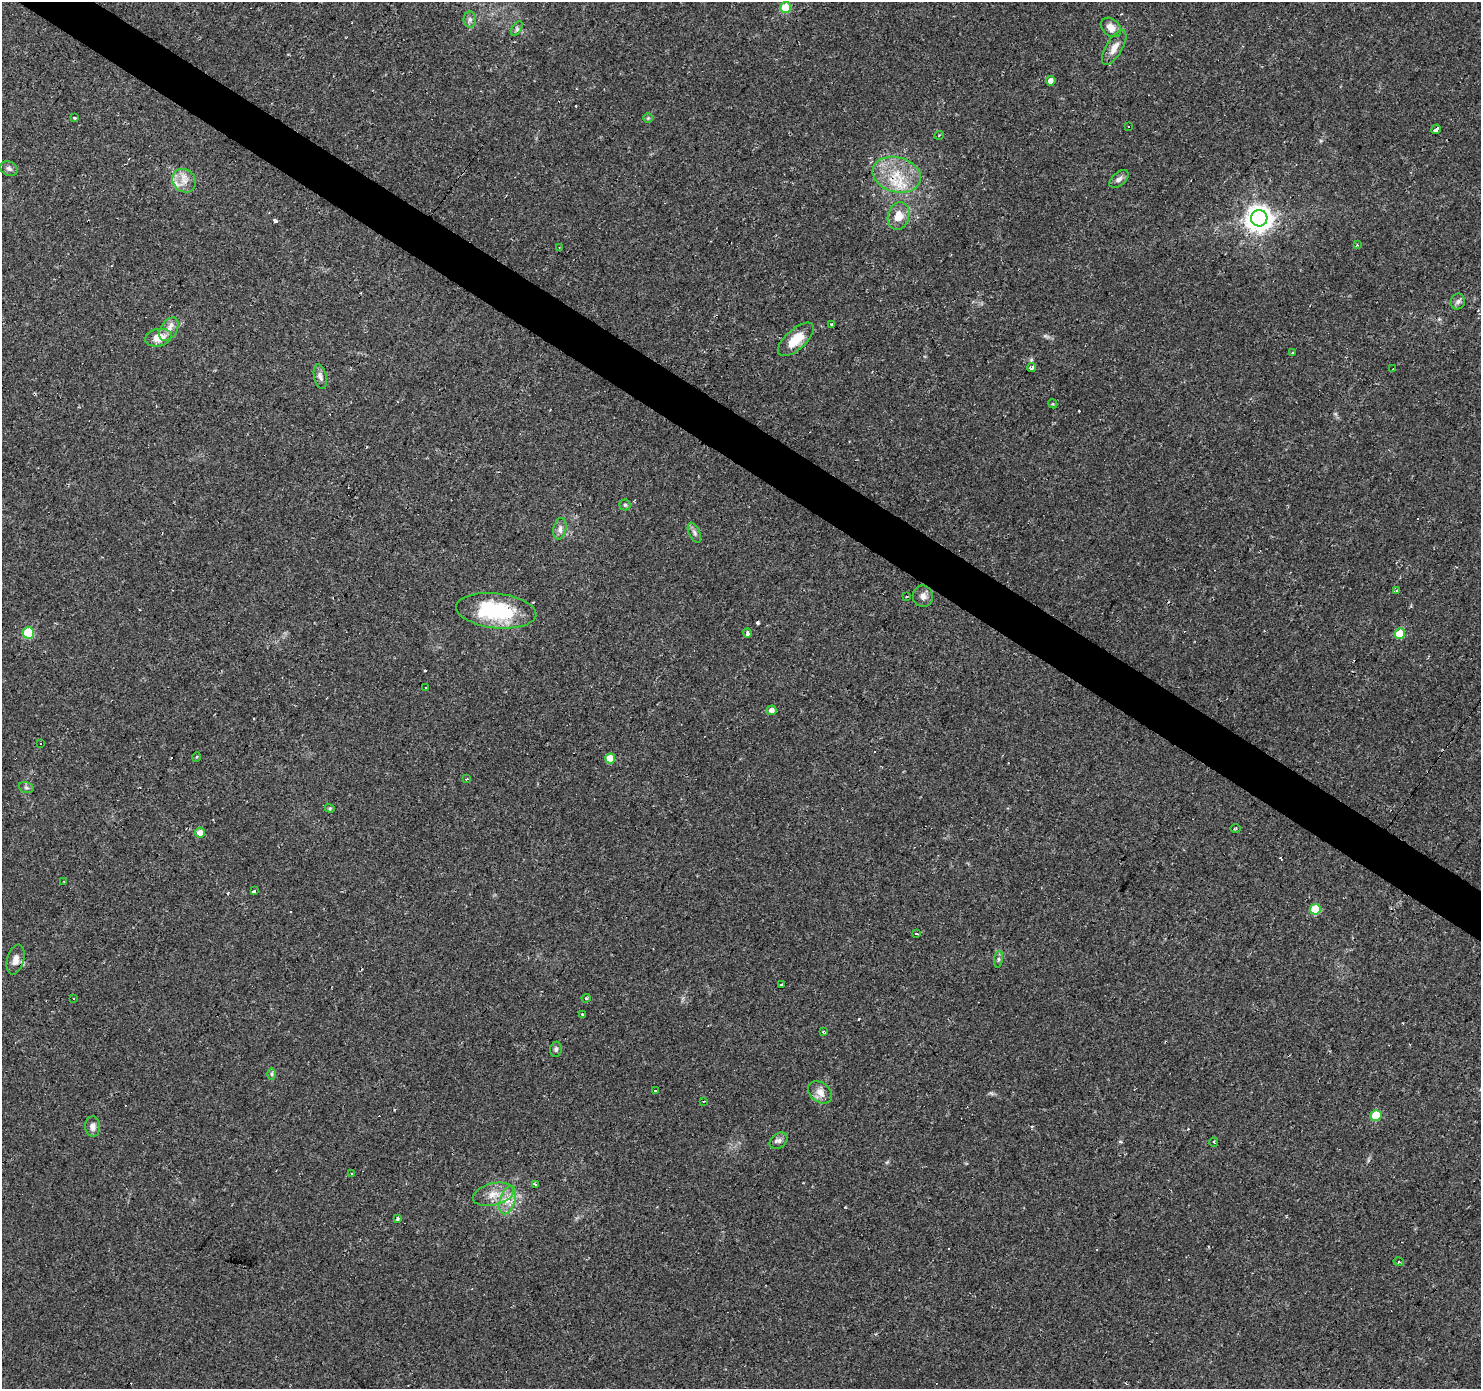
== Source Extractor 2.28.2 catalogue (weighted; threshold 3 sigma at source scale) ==
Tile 11 of 4 x 4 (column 3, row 3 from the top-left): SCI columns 2960-4438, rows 1568-2954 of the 5920 x 5977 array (HDU 1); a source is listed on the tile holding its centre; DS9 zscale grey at full resolution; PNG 1483 x 1391 px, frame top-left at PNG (2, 2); each listed source drawn as its Kron ellipse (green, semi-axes under 4 px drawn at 4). Shown black and unused: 4% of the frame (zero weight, under 2 of 3 exposures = <1% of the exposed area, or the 3 px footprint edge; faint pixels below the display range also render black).
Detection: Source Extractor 2.28.2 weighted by HDU 2 'WHT'; one run over the whole footprint, this tile lists its part. Background 0.0427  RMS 0.0037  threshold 0.0167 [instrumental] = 3 sigma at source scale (4.5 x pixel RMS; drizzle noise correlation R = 1.50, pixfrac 1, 0.0396/0.0396 arcsec/px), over >= 5 px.
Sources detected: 91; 16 cosmic-ray / hot-pixel residue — neither listed nor drawn; the other 75 listed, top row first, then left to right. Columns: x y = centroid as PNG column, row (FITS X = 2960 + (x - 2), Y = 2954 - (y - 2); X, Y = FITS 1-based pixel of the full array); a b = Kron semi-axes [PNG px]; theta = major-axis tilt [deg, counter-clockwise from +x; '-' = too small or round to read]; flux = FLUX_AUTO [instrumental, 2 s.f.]
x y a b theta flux
786 7 5 5 - 14
470 20 8 6 88 1.2
1111 27 11 8 -41 3.2
517 28 8 4 59 0.94
1114 48 20 8 59 3.3
1051 81 5 4 - 2.1
75 118 3 3 - 0.6
648 118 4 4 - 0.45
1128 127 3 3 - 3.5
1436 129 5 3 - 4.2
939 135 5 3 - 0.3
9 169 9 7 -27 1.2
897 175 24 17 -15 13
1119 179 11 6 41 1.5
184 181 13 11 -46 3.9
899 216 14 10 74 5.4
1259 218 8 8 - 380
1357 245 3 3 - 0.38
559 248 4 3 - 0.4
1458 302 8 7 - 1.1
832 325 3 3 - 2.6
169 329 13 8 59 2.7
158 338 13 8 12 5.4
796 339 22 10 42 7.6
1292 353 3 2 - 0.52
1032 367 4 3 - 2.3
1393 369 3 2 - 0.61
320 377 12 6 -79 1.6
1053 404 5 3 - 0.36
625 505 5 5 - 0.63
560 529 11 6 80 1.7
694 533 11 5 -66 1.2
1397 590 3 3 - 0.9
923 596 11 10 - 2.3
906 597 2 2 - 0.46
496 611 40 17 -6 31
28 633 5 5 - 20
747 633 4 3 - 1.4
1400 634 5 5 - 12
425 687 3 3 - 0.89
771 710 5 4 - 1.6
41 743 3 3 - 2.4
197 757 5 3 - 0.34
610 758 5 5 - 6.9
467 779 4 2 - 0.49
26 787 7 5 -16 0.8
330 808 5 4 - 0.47
1236 829 5 2 - 0.4
200 833 5 5 - 2.5
64 881 3 2 - 0.35
254 891 3 3 - 2.8
1315 909 5 5 - 15
917 934 4 3 - 0.45
16 959 15 8 74 3.2
998 959 8 4 82 0.79
781 985 3 3 - 0.56
586 998 4 4 - 0.5
74 999 3 3 - 1.9
583 1014 3 3 - 3.9
823 1032 3 3 - 0.39
556 1049 7 5 82 0.91
272 1074 6 4 -90 0.64
655 1091 3 3 - 2.2
820 1092 13 9 -37 3.1
703 1101 2 2 - 0.37
1376 1116 5 5 - 10
93 1126 10 7 -87 2.1
779 1141 10 7 37 1.4
1214 1142 4 2 - 0.32
351 1174 3 3 - 1.3
535 1184 3 3 - 2.1
493 1194 21 11 13 5.4
508 1200 14 7 72 3.7
398 1218 4 3 - 1.9
1399 1262 5 3 - 0.41
Overlapping masked pixels (flux is a lower limit): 2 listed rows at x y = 897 175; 1400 634